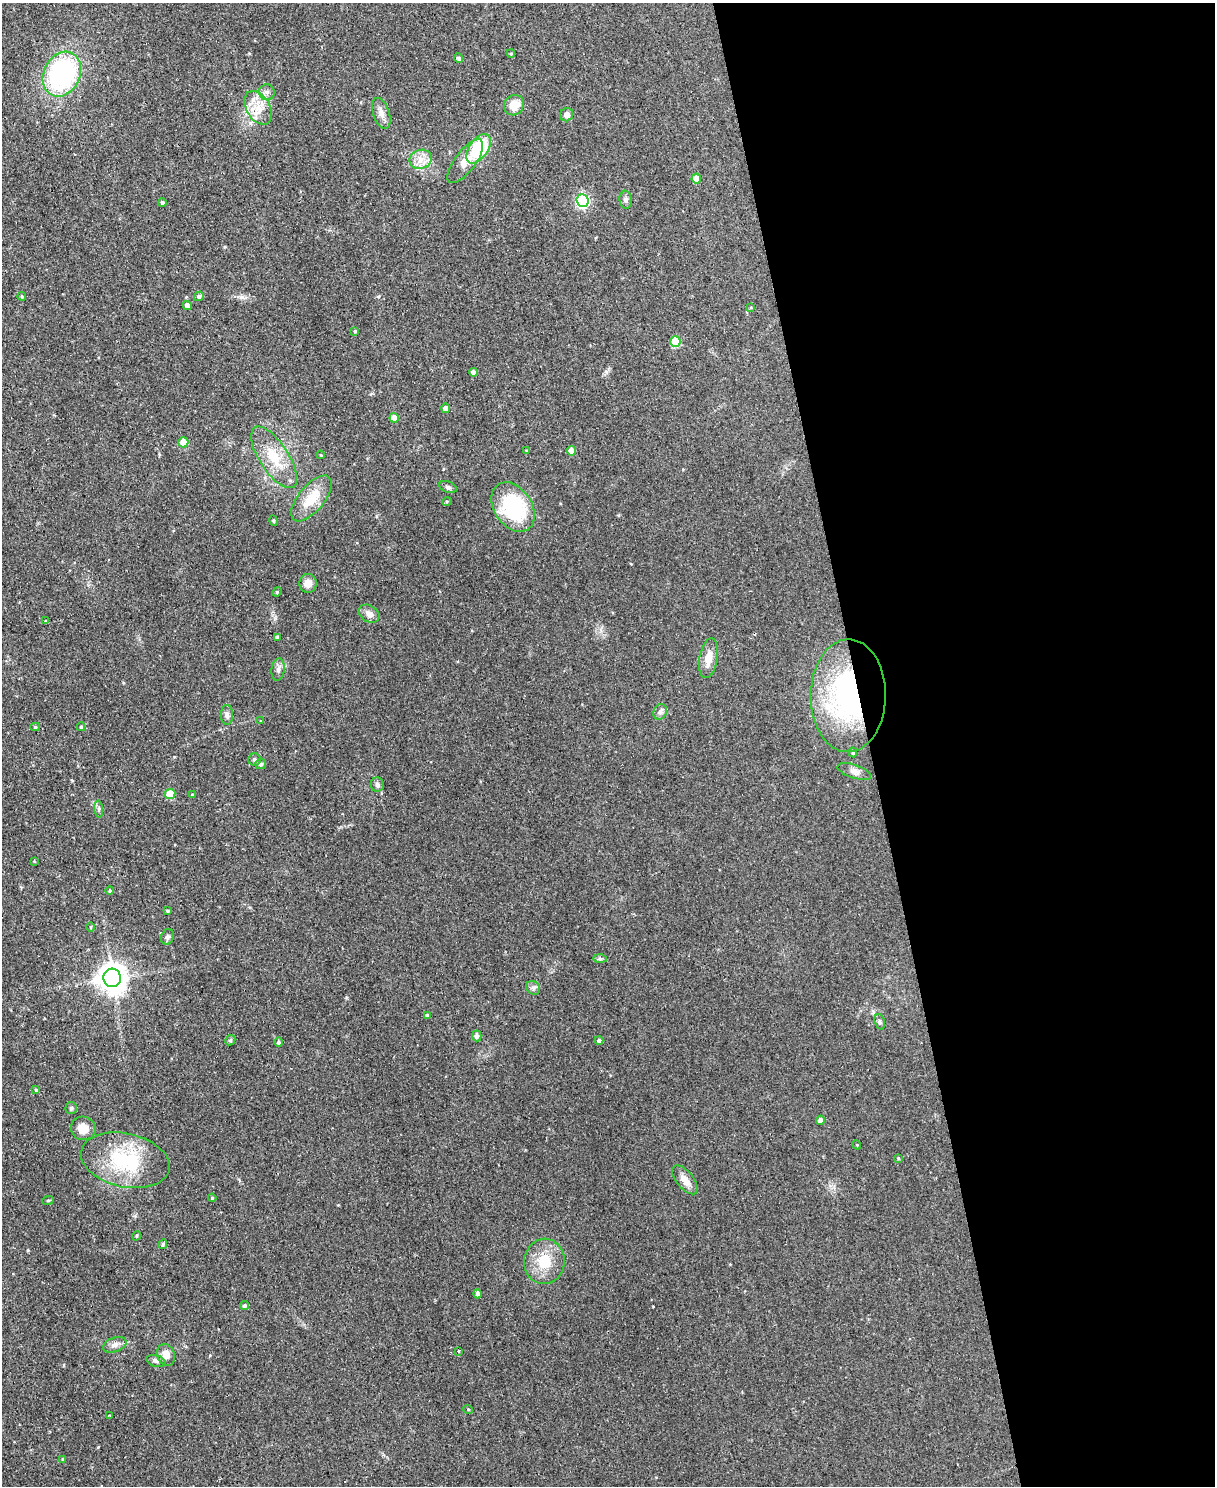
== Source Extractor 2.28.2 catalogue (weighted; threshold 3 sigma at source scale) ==
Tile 8 of 4 x 3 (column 4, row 2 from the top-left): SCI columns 3643-4855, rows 1621-3104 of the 4855 x 4839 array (HDU 1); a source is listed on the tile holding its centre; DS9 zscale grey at full resolution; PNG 1217 x 1488 px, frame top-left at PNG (2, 3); each listed source drawn as its Kron ellipse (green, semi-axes under 4 px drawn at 4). Shown black and unused: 29% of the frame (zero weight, under 2 of 3 exposures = <1% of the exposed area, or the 3 px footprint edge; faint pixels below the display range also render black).
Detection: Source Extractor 2.28.2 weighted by HDU 2 'WHT'; one run over the whole footprint, this tile lists its part. Background 0.0935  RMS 0.0096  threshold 0.0434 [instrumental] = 3 sigma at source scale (4.5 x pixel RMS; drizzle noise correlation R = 1.50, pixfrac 1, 0.05/0.05 arcsec/px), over >= 5 px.
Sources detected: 93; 2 inside a brighter listed object's ellipse — not listed separately; the other 91 listed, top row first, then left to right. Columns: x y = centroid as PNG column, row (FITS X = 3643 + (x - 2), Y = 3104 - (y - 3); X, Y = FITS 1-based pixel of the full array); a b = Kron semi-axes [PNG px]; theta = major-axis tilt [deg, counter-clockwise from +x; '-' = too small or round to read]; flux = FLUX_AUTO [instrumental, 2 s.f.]
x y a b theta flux
511 53 4 4 - 0.99
459 58 5 4 - 2.5
62 74 23 18 64 140
267 92 8 7 - 3.8
514 105 10 9 - 14
258 108 18 11 -59 15
381 113 16 8 -71 6.4
567 115 7 6 - 5
479 149 17 9 56 64
421 159 11 9 20 8.5
465 161 26 10 53 11
696 179 5 5 - 12
626 200 9 6 -83 2.9
583 201 6 6 - 130
162 203 4 4 - 2.8
22 296 4 3 - 1.1
199 296 5 4 - 2.1
187 305 5 4 - 5.5
751 307 4 3 - 0.87
355 331 3 3 - 1
675 342 5 5 - 36
473 372 4 4 - 4.9
446 408 4 4 - 6.8
394 418 4 4 - 11
183 442 5 5 - 19
526 451 4 4 - 0.92
571 451 5 4 - 9
321 455 4 3 - 0.78
274 457 35 14 -57 30
448 487 9 5 -23 2.3
311 498 28 13 50 24
447 501 5 3 - 0.9
513 507 27 19 -56 75
274 521 5 3 - 0.9
308 583 9 8 - 7.6
277 592 5 4 - 1.2
369 614 11 8 -33 6.1
46 621 3 3 - 1.7
277 637 4 4 - 2.7
708 658 20 9 80 12
278 669 11 6 83 4
848 696 56 37 89 200
660 712 8 6 63 3
227 715 10 6 89 3.5
261 721 4 3 - 0.86
35 727 5 4 - 1.3
81 727 4 4 - 1.9
853 752 5 4 - 1.5
254 759 6 6 - 2
261 764 5 5 - 2.6
854 771 17 6 -18 5.3
377 784 7 6 - 2.7
170 794 5 5 - 28
192 795 3 3 - 1.2
99 809 8 4 -83 2.3
34 861 4 3 - 0.78
110 890 4 4 - 1.2
168 911 4 3 - 1.5
90 927 5 3 - 0.85
167 937 8 6 65 2.3
600 958 7 4 -1 1.7
112 978 9 8 - 1300
533 988 7 6 - 2.7
427 1015 4 4 - 1.9
880 1022 8 5 -72 2
477 1036 5 5 - 2.7
230 1040 5 4 - 1.4
599 1040 4 4 - 2.1
279 1042 5 4 - 2
36 1090 4 4 - 1.5
71 1108 6 6 - 1.7
820 1120 4 4 - 5.4
83 1128 12 11 - 12
857 1145 4 3 - 0.8
898 1158 3 3 - 0.92
125 1160 45 26 -12 71
685 1180 17 8 -52 9.1
212 1198 4 3 - 0.95
48 1200 6 3 19 1
136 1236 5 3 - 1.1
163 1244 5 4 - 1.8
544 1261 22 20 83 28
478 1294 4 4 - 3.7
244 1305 4 4 - 1.9
115 1345 12 7 19 4.8
458 1351 4 2 - 0.72
166 1355 11 8 -69 7.9
156 1361 10 5 -16 2.7
468 1409 5 3 - 0.82
109 1415 3 2 - 0.85
63 1459 4 3 - 0.84
Overlapping masked pixels (flux is a lower limit): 1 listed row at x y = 848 696